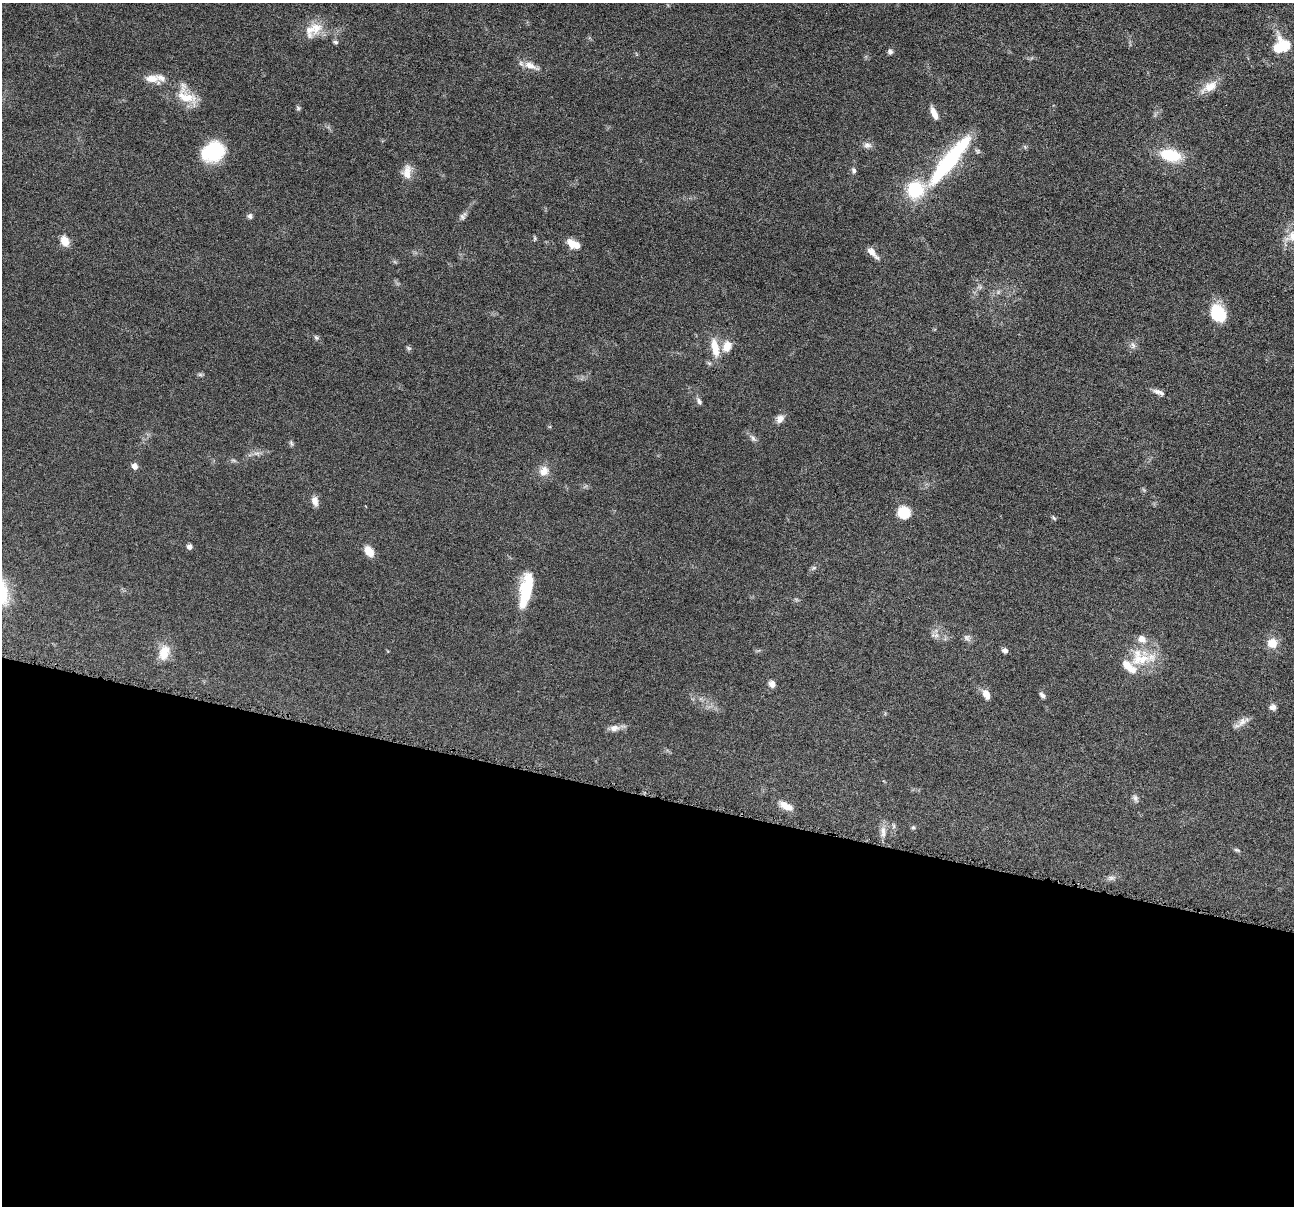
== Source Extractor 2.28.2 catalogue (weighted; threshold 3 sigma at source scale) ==
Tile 14 of 4 x 4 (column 2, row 4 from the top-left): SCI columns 1300-2591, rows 257-1460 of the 5181 x 5200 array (HDU 1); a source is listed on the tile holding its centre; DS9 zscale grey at full resolution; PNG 1296 x 1208 px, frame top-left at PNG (2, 3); no overlay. Shown black and unused: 34% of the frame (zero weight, under 4 of 8 exposures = <1% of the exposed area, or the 3 px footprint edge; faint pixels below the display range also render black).
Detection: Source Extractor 2.28.2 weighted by HDU 2 'WHT'; one run over the whole footprint, this tile lists its part. Background 0.0363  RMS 0.0033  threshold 0.0133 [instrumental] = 3 sigma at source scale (4.09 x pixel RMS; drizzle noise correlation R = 1.36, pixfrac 0.8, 0.05/0.05 arcsec/px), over >= 5 px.
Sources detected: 72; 3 inside a brighter object's white glare — not listed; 6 inside a brighter listed object's ellipse — not listed separately; the other 63 listed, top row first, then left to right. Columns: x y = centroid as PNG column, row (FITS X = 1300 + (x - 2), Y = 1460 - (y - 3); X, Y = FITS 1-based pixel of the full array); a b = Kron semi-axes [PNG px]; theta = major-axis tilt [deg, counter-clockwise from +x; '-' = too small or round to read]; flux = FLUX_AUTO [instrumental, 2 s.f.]
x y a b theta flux
316 28 19 17 58 4.9
336 42 7 5 -27 0.57
1285 45 19 10 -53 6.6
890 51 7 6 - 0.72
531 66 22 8 -22 2.9
152 79 21 11 -14 3.6
1210 87 24 11 29 4.2
186 96 33 16 -29 7.4
298 108 7 5 -58 0.5
934 113 17 6 -66 2.2
867 145 11 8 -4 1.4
213 152 22 17 24 20
1171 155 25 14 -12 11
949 162 66 18 50 31
854 170 7 6 - 0.74
407 172 19 11 84 3.2
250 216 7 6 - 0.74
463 216 12 6 51 1.1
535 238 6 4 -71 0.39
65 241 12 9 -63 3
571 243 12 8 -69 2.8
872 253 17 7 -47 2.4
1218 313 20 14 -55 11
316 338 8 5 -62 0.57
1133 345 9 6 -84 0.97
727 346 16 11 73 3.5
408 348 7 5 -25 0.51
715 348 25 10 -79 5.3
200 375 7 4 0 0.51
1159 392 17 6 -20 1.5
699 401 9 6 -60 0.92
780 419 11 9 45 1.8
753 438 7 6 - 0.81
291 443 9 4 -55 0.54
257 453 10 4 -5 0.86
134 466 7 6 - 1.4
544 471 14 12 63 3
315 501 12 7 -77 1.9
904 512 11 10 - 7.9
1054 518 7 4 -54 0.44
189 546 5 5 - 1.1
369 551 12 8 -55 3.6
814 568 7 5 30 0.62
526 592 32 16 86 11
935 635 14 5 -5 1.3
967 638 10 8 -64 1
1142 639 11 9 -26 2.3
1272 643 13 13 - 3.6
1005 650 6 5 - 1.1
164 652 21 13 71 4.9
1140 659 32 16 9 9.2
772 684 8 7 - 1.6
986 694 10 7 -63 2.7
1042 695 8 5 -47 0.83
1273 707 8 7 - 1.3
1242 722 15 9 53 2.1
614 728 12 9 4 2
1135 798 9 6 -79 0.96
786 806 18 8 -27 3.1
913 828 5 5 - 0.47
883 832 19 6 -90 2
1237 850 8 4 -21 0.48
1111 878 10 6 7 0.96